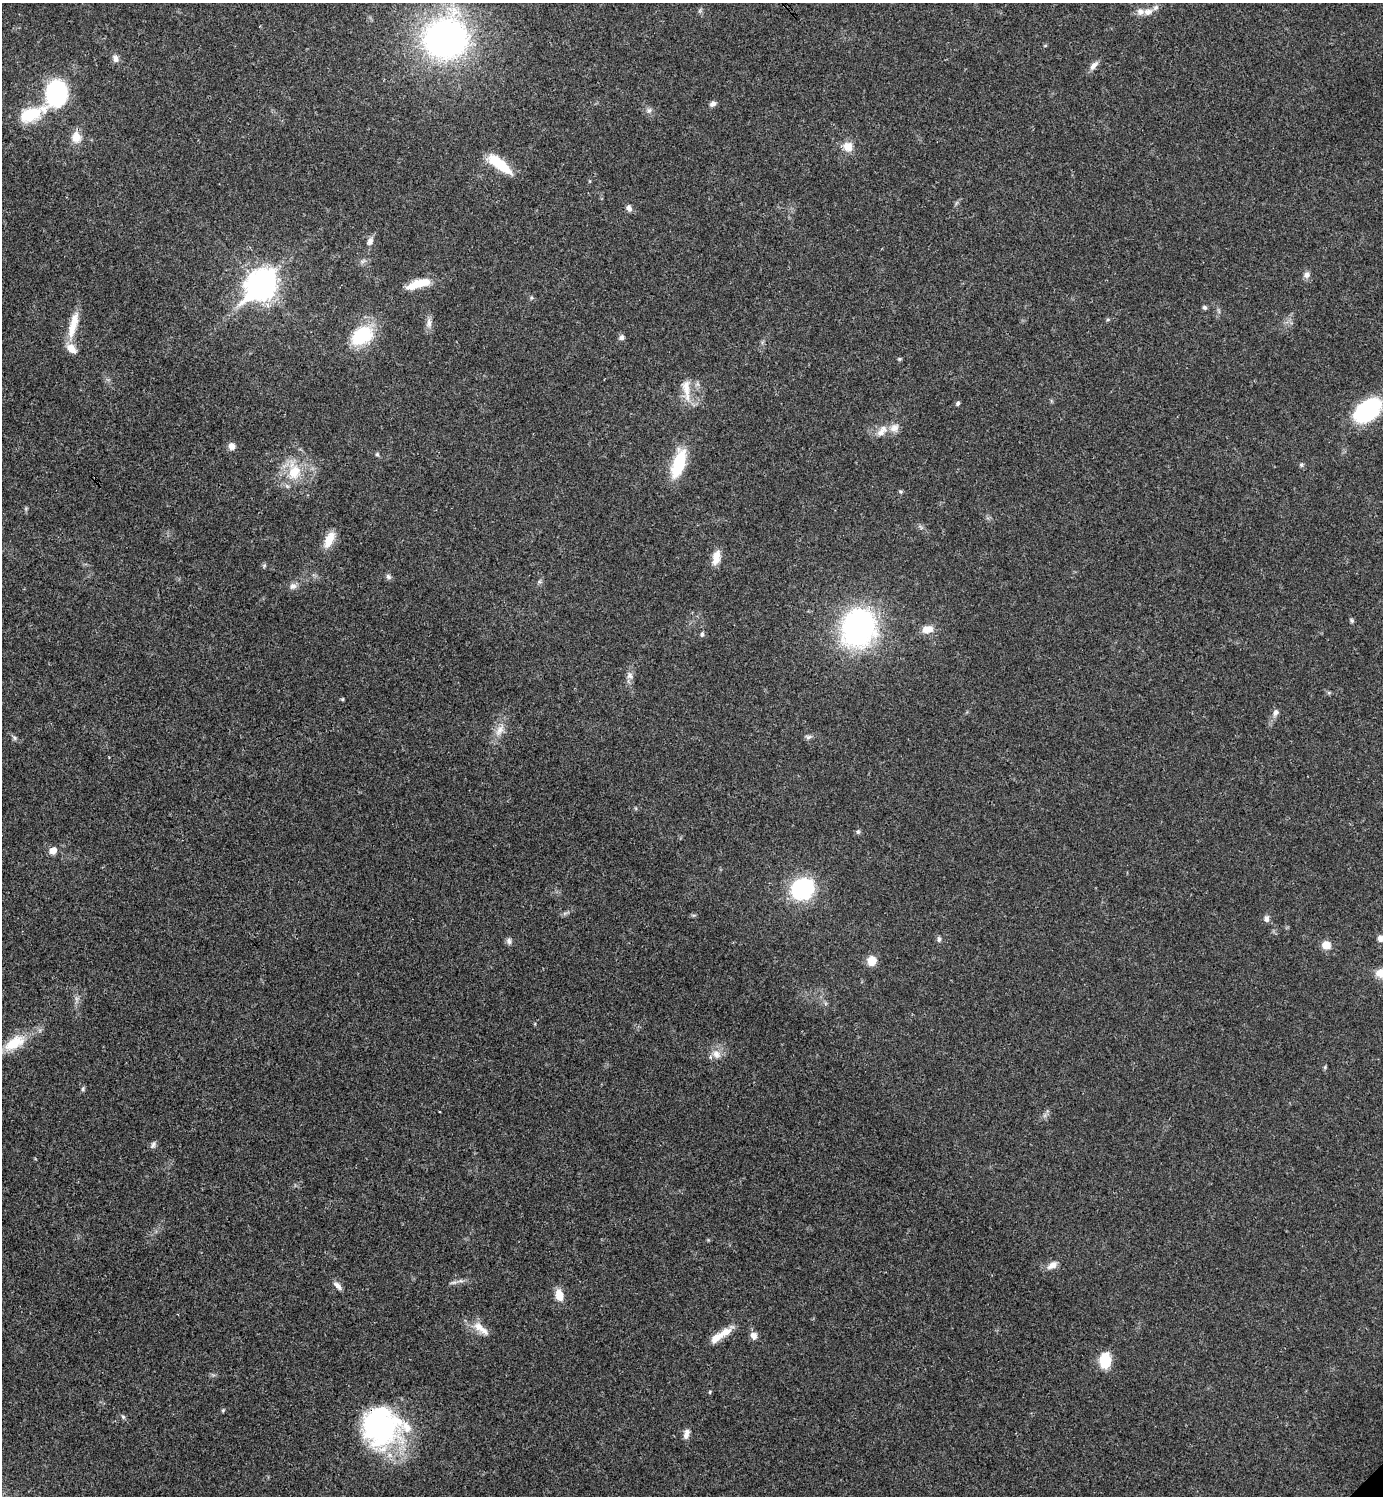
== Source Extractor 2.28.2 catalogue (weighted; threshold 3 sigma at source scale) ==
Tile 11 of 4 x 4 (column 3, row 3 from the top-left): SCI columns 3061-4441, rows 1495-2988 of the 5980 x 5981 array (HDU 1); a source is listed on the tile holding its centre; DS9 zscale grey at full resolution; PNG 1385 x 1498 px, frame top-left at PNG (2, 3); no overlay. Shown black and unused: <1% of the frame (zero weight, under 3 of 4 exposures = <1% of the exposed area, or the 3 px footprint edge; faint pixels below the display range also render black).
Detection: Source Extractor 2.28.2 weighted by HDU 2 'WHT'; one run over the whole footprint, this tile lists its part. Background 0.0207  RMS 0.0022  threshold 0.00989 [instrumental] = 3 sigma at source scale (4.5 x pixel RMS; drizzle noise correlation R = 1.50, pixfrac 1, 0.05/0.05 arcsec/px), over >= 5 px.
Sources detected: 78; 1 inside a brighter object's white glare — not listed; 4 inside a brighter listed object's ellipse — not listed separately; the other 73 listed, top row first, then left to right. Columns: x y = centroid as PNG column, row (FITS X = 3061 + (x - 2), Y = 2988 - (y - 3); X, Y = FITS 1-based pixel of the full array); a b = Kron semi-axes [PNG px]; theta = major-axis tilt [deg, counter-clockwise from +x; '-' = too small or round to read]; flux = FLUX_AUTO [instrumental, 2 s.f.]
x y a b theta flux
1148 12 13 9 6 1.7
446 38 37 34 23 84
115 58 9 7 -74 0.96
1094 65 15 7 45 1.1
56 93 17 15 86 36
713 104 7 6 - 0.85
649 110 7 6 - 0.64
32 114 40 16 22 8.6
76 137 14 11 89 2.6
848 146 12 11 - 2.5
499 164 32 10 -38 6.6
629 208 9 6 -65 0.84
370 241 12 7 67 1
1306 275 9 7 76 0.94
418 284 32 10 17 4.7
261 285 14 11 43 210
1205 307 6 5 - 0.46
429 323 16 7 85 1.3
73 325 37 9 76 4.4
361 336 27 18 35 11
622 337 7 6 - 0.63
900 359 6 5 - 0.28
686 389 34 10 -84 3.5
958 403 5 4 - 0.46
1367 410 32 19 41 18
882 431 18 10 51 2.2
232 446 8 7 - 1.3
377 454 5 4 - 0.31
678 464 36 13 72 9.4
1301 465 6 5 - 0.39
294 472 23 17 66 6.4
901 492 6 4 -17 0.32
329 539 22 10 64 3.3
716 557 19 9 77 2.5
388 576 8 6 -47 0.59
293 586 10 8 21 0.97
1352 620 7 5 -70 0.36
858 628 31 26 68 57
927 629 15 10 10 2.4
702 634 7 5 80 0.42
630 676 10 8 58 1
342 699 5 4 - 0.23
1275 713 11 6 63 0.88
500 730 17 8 58 2.2
808 737 9 6 -1 0.58
15 738 7 4 -89 0.4
858 832 6 5 - 0.39
53 851 7 6 - 2.1
802 889 19 16 33 24
1266 919 8 7 - 0.8
1381 938 9 7 6 1.2
939 939 8 5 90 0.51
509 941 9 7 -87 0.7
1326 945 10 9 - 2.2
872 961 11 10 - 2.5
1381 973 13 12 - 2.8
14 1043 32 15 31 6.2
716 1054 13 10 -46 1.8
83 1089 6 5 - 0.39
153 1145 10 6 62 0.61
1052 1265 14 8 31 1.5
453 1282 9 4 9 0.58
338 1286 12 6 -47 1
559 1295 13 9 -77 2.8
481 1328 28 9 -38 2.8
726 1332 18 9 34 2.6
754 1335 9 7 -67 1.3
1105 1361 18 12 87 5.2
710 1392 5 3 - 0.21
223 1410 5 4 - 0.25
123 1417 6 5 - 0.38
380 1427 51 40 1 38
686 1434 13 7 73 1.2
Overlapping masked pixels (flux is a lower limit): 1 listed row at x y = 380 1427
Isophote crosses this tile's border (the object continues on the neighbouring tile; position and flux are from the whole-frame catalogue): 3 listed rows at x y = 1381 938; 1381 973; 380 1427